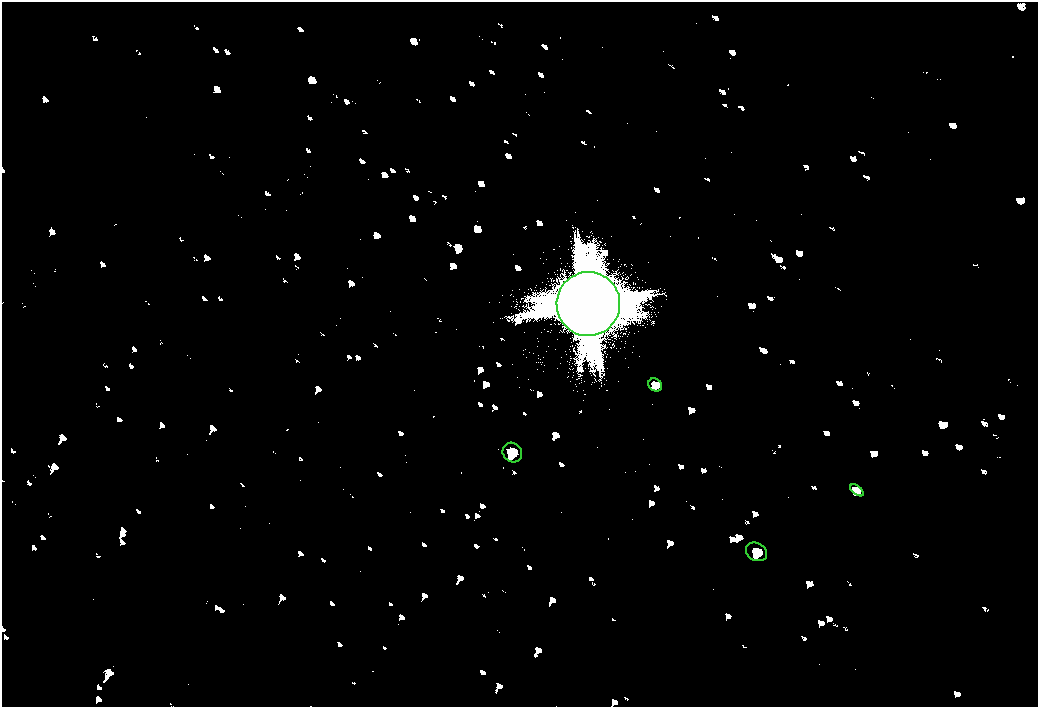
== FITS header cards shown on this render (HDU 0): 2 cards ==
NAXIS1  =                 2072
NAXIS2  =                 1410

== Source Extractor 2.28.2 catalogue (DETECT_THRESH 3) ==
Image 2072 x 1410 px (HDU 0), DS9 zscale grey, zoomed out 1/2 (1 PNG px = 2 x 2 image px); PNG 1040 x 709 px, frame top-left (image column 1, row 1410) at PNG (2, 2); each listed source drawn as its Kron ellipse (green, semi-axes under 4 px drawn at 4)
Background 80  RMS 28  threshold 83.2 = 3 sigma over >= 5 px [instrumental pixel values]
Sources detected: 5; all 5 listed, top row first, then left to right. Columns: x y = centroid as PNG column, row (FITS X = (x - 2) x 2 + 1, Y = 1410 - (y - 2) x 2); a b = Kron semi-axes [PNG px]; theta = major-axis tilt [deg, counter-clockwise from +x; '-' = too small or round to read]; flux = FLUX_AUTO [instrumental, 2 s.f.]
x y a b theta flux
588 304 32 31 - 450000
655 385 7 6 - 16000
512 452 10 9 - 35000
857 490 8 4 -39 12000
756 552 11 8 -28 36000